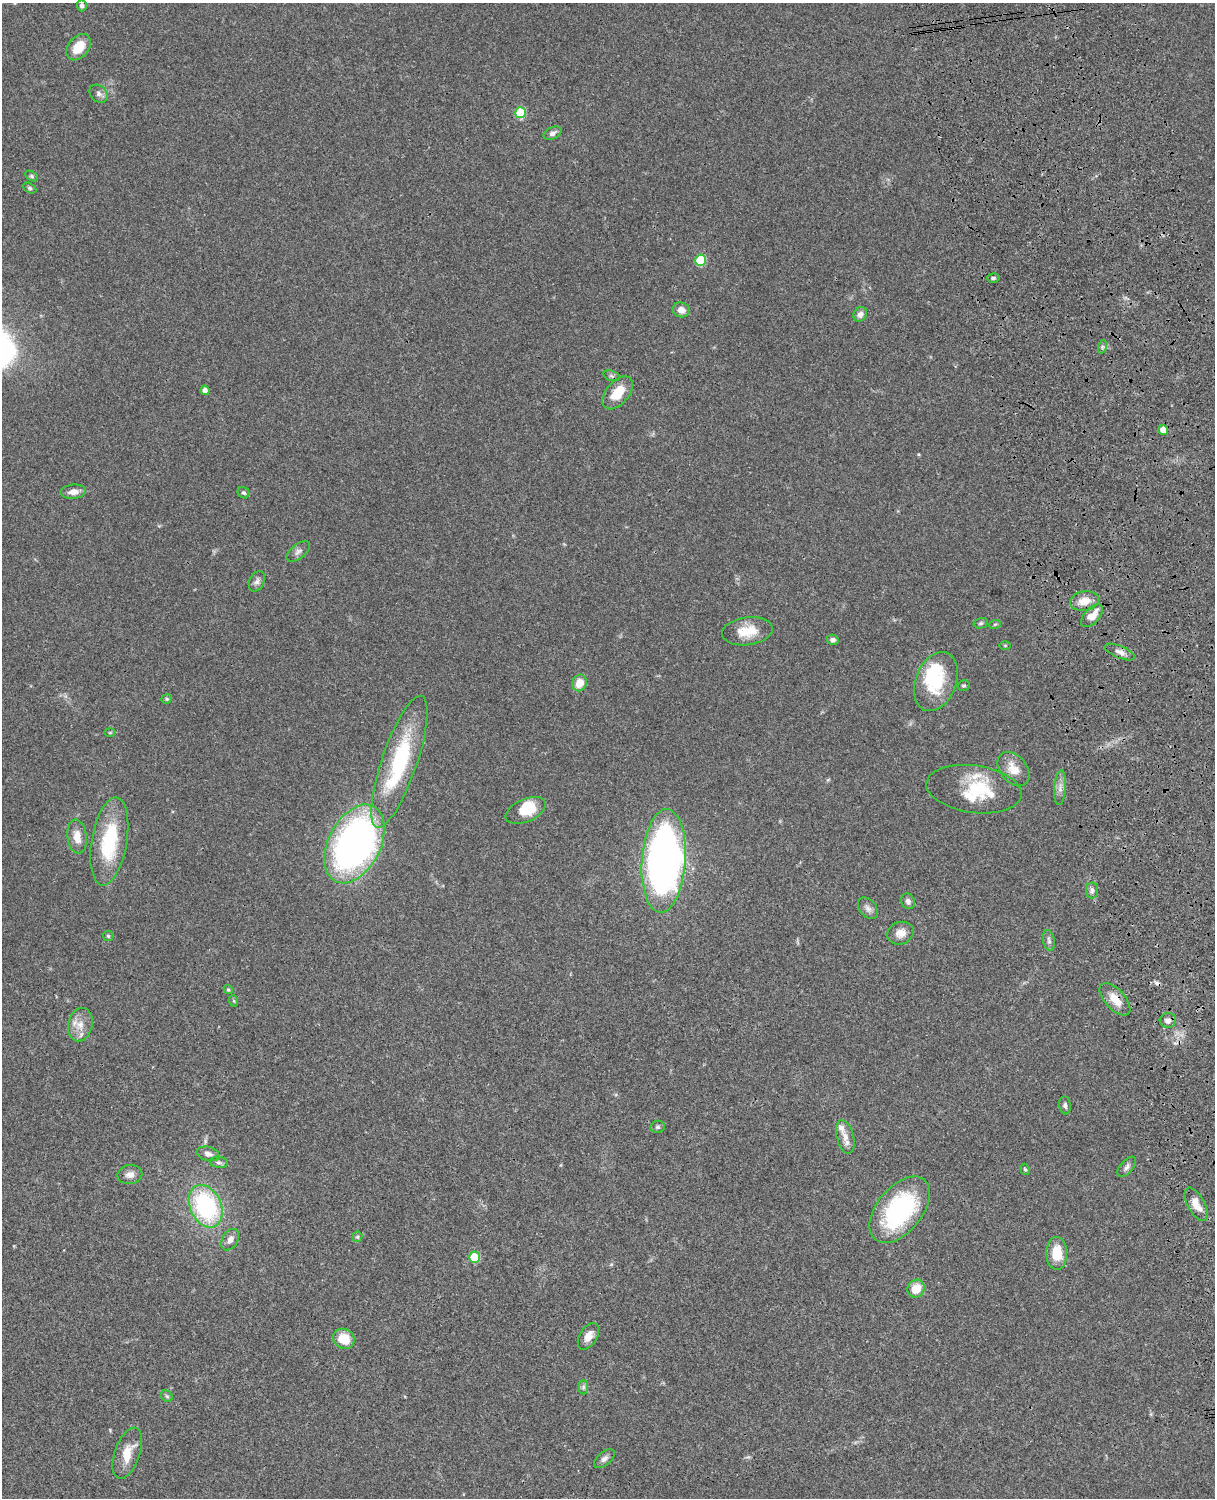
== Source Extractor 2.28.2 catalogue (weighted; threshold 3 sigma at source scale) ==
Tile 6 of 4 x 3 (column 2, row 2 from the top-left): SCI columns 1335-2547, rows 1775-3270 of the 5091 x 4931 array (HDU 1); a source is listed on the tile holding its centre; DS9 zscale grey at full resolution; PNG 1217 x 1500 px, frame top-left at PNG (2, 3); each listed source drawn as its Kron ellipse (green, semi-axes under 4 px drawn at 4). Shown black and unused: <1% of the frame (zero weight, under 3 of 4 exposures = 6% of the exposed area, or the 3 px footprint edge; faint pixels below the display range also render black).
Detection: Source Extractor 2.28.2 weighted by HDU 2 'WHT'; one run over the whole footprint, this tile lists its part. Background 0.0755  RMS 0.0058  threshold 0.026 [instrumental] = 3 sigma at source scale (4.5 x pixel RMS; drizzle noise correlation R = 1.50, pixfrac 1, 0.05/0.05 arcsec/px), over >= 5 px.
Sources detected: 81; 2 inside a brighter object's white glare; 1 cosmic-ray / hot-pixel residue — neither listed nor drawn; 3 inside a brighter listed object's ellipse — not listed separately; the other 75 listed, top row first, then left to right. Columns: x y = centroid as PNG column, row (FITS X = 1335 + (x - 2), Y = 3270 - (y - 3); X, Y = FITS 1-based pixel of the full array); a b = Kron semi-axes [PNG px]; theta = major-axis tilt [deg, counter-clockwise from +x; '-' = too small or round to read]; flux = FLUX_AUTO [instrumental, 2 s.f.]
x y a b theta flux
82 6 5 5 - 1.4
79 47 15 10 51 11
99 94 10 8 -41 2.4
520 113 5 5 - 26
553 133 10 6 27 2.1
32 176 7 4 -28 0.99
30 188 7 4 -28 1.1
701 260 5 5 - 27
993 278 6 4 14 1.1
681 310 8 7 - 4.6
860 314 7 6 - 2.6
1102 347 7 4 72 1.1
611 376 8 5 -20 1.3
205 390 4 4 - 3.3
618 393 19 11 49 13
1163 430 5 4 - 6.1
73 492 13 7 5 4
244 493 6 5 - 1
298 551 14 7 38 2.4
257 581 11 7 63 2.2
1084 601 14 9 9 7.6
1092 616 14 7 47 7.4
981 623 7 5 15 1.1
995 624 6 3 19 0.73
747 631 25 14 8 13
833 640 6 5 - 1.6
1005 645 6 4 0 0.57
1120 652 16 6 -23 3.1
936 681 31 20 69 28
580 683 8 7 - 7.7
964 686 6 5 - 0.97
167 699 5 4 - 0.81
110 733 6 4 1 0.63
399 762 69 17 71 60
1013 769 19 13 -51 9.1
1060 788 17 6 86 3.4
974 789 48 23 -8 30
526 810 21 11 24 16
77 837 17 9 -83 6.8
109 841 44 17 80 40
355 844 42 26 63 250
664 861 52 22 86 340
1092 891 8 6 90 1.9
908 901 8 6 -63 2
868 908 12 8 -51 2.6
900 933 13 11 20 5.3
108 936 5 5 - 0.8
1049 940 10 5 -78 1.8
228 990 5 4 - 0.75
1115 999 20 10 -48 8
234 1001 6 4 -71 0.72
1168 1020 8 7 - 3.2
80 1025 17 12 77 7.2
1065 1105 9 5 -84 1.5
658 1127 7 6 - 1.2
845 1137 17 8 -75 5
208 1154 11 7 -13 2.9
219 1162 9 5 -9 1.5
1127 1167 12 6 50 2
1025 1169 6 4 -66 0.78
130 1175 12 9 9 3.8
1196 1204 18 8 -61 6.5
206 1206 22 15 -65 71
900 1210 39 22 51 74
357 1237 5 5 - 0.82
230 1240 12 7 59 3.6
1057 1253 16 10 -89 13
474 1257 5 5 - 31
916 1289 9 8 - 10
588 1336 14 8 58 5
344 1339 11 9 -31 12
583 1387 7 4 89 1.2
167 1396 6 5 - 0.88
127 1453 26 12 71 11
604 1459 12 6 40 2.4
Overlapping masked pixels (flux is a lower limit): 1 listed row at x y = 1115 999